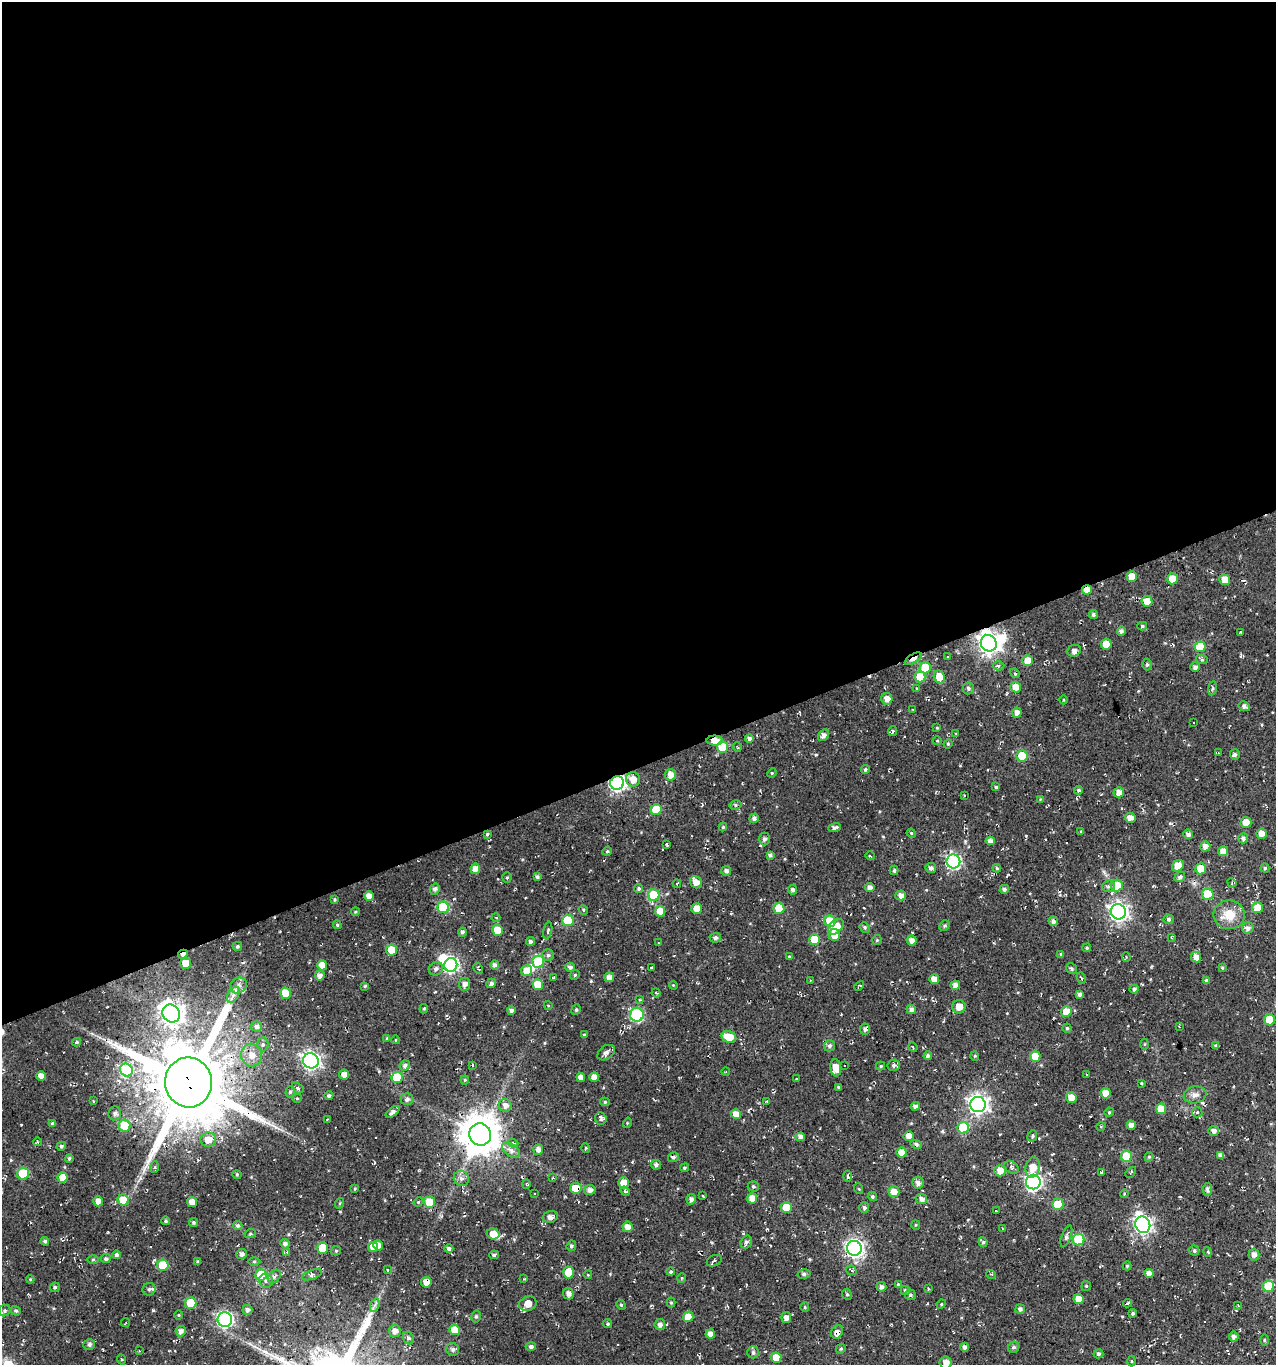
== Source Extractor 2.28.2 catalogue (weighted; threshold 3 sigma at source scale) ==
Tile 2 of 4 x 4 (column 2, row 1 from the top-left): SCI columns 1396-2669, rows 4090-5452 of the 5286 x 5452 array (HDU 1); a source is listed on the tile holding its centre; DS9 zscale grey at full resolution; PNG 1278 x 1367 px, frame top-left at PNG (2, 2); each listed source drawn as its Kron ellipse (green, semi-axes under 4 px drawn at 4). Shown black and unused: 56% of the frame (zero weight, under 2 of 3 exposures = <1% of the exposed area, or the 3 px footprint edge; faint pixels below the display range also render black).
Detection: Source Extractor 2.28.2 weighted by HDU 2 'WHT'; one run over the whole footprint, this tile lists its part. Background 0.0243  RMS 0.0089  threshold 0.04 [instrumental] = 3 sigma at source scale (4.5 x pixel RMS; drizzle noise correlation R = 1.50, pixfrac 1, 0.0396/0.0396 arcsec/px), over >= 5 px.
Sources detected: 448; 3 inside a brighter object's white glare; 14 cosmic-ray / hot-pixel residue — neither listed nor drawn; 6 inside a brighter listed object's ellipse — not listed separately; the other 425 listed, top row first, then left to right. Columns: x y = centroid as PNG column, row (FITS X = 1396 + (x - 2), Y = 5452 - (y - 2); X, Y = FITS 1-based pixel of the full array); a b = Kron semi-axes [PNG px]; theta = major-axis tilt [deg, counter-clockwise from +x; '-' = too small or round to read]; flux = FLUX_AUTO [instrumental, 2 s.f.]
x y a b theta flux
1132 577 5 5 - 12
1172 579 5 5 - 16
1225 580 5 5 - 8.8
1087 590 5 4 - 10
1147 601 5 5 - 14
1093 614 4 4 - 2.4
1142 626 5 4 - 1.4
1121 631 4 4 - 2.8
1240 632 3 2 - 0.8
989 643 8 7 - 570
1106 644 5 5 - 17
1200 647 5 5 - 26
1074 651 7 5 25 3.5
948 657 3 2 - 0.66
913 659 9 4 31 15
1202 660 6 4 -19 1.2
1028 661 5 5 - 12
1147 664 6 4 88 1.6
999 666 6 4 2 1.5
1195 667 5 4 - 3.2
925 668 5 5 - 28
1015 673 5 4 - 1.6
920 677 5 5 - 19
939 677 6 5 - 14
1016 687 5 5 - 8.6
916 688 3 2 - 1.1
968 688 6 5 - 2.1
1212 688 7 3 81 1.2
887 699 6 5 - 6.7
1064 700 4 3 - 0.74
1244 706 5 5 - 3.3
913 710 3 2 - 0.66
1017 713 5 4 - 5
1194 722 3 2 - 1.3
937 728 4 4 - 0.74
892 731 5 3 - 2.1
956 733 3 2 - 0.64
823 735 6 4 51 4.2
749 738 4 4 - 2.3
715 740 8 5 1 11
937 741 4 3 - 0.76
948 744 5 4 - 1
722 747 5 5 - 30
737 747 5 3 - 0.8
1218 753 3 2 - 0.78
1235 754 5 5 - 2.2
1022 756 5 5 - 37
865 770 4 4 - 1.4
772 773 5 4 - 0.98
670 775 6 5 - 7.5
633 779 7 7 - 8.5
617 783 7 6 - 240
996 787 4 4 - 1.3
1078 790 4 4 - 1.5
1119 792 5 5 - 6
964 795 2 2 - 0.7
1040 799 3 3 - 0.66
735 805 6 5 - 1.7
656 809 5 5 - 20
754 818 5 4 - 2.9
1130 818 5 5 - 5.4
1246 822 5 5 - 9.8
723 827 4 4 - 1.3
835 828 6 3 19 2.8
1081 832 4 4 - 0.86
911 833 5 3 - 0.86
487 834 3 3 - 2.5
1188 834 5 4 - 3.6
1261 834 5 5 - 8.1
1243 838 5 5 - 2.6
764 839 6 5 - 2.2
990 841 5 4 - 4
667 844 3 3 - 1.2
1205 846 5 5 - 5.2
607 851 5 4 - 1.1
1223 851 5 5 - 7.7
770 855 4 4 - 2.4
870 856 5 2 - 0.88
953 861 7 6 - 150
1178 866 6 5 - 9.8
931 868 5 5 - 3.3
997 868 4 3 - 1
1265 868 4 4 - 1.4
475 869 5 5 - 7.6
1201 869 5 5 - 16
894 870 5 4 - 1.5
726 871 5 5 - 3.2
537 877 4 3 - 1.7
1180 877 5 4 - 2.8
507 878 5 4 - 1.1
696 882 6 5 - 6.2
677 883 4 2 - 0.65
1232 883 5 4 - 1.1
1117 885 6 6 - 19
1108 886 6 5 - 2.3
639 888 4 4 - 1.5
870 888 4 4 - 3.9
435 889 5 5 - 2.8
1004 889 5 4 - 2.5
793 890 5 4 - 2.8
1208 894 6 5 - 39
654 895 6 5 - 48
901 895 5 5 - 5.4
369 896 5 4 - 7.1
335 900 4 4 - 1.1
443 907 6 6 - 60
697 908 5 5 - 7.9
779 908 5 5 - 24
1257 908 5 5 - 12
583 910 5 4 - 1
660 911 5 5 - 11
355 912 4 3 - 0.81
1118 912 8 7 - 360
1229 915 15 14 - 15
496 917 4 3 - 0.99
1168 919 5 5 - 2.2
568 920 5 5 - 39
830 921 6 5 - 29
1053 921 5 4 - 3.7
337 925 4 4 - 1.2
944 925 6 4 47 1.6
836 927 9 6 45 11
865 927 5 4 - 1.4
1248 928 6 5 - 3.6
497 930 5 5 - 21
548 931 9 4 80 1.4
462 932 4 4 - 2.3
834 935 6 5 - 9.3
1171 937 4 2 - 0.63
715 938 5 5 - 2.2
814 940 5 5 - 24
877 940 5 5 - 1.2
912 940 5 5 - 5.2
531 941 4 4 - 2.8
658 943 3 2 - 0.53
237 946 4 4 - 1.5
1087 948 4 4 - 1.1
391 950 5 5 - 24
183 954 5 3 - 3.4
1061 954 3 3 - 0.94
548 955 6 6 - 1.7
789 957 4 3 - 0.87
1126 957 4 4 - 1
1196 957 5 5 - 6.6
538 962 6 6 - 56
186 963 5 5 - 15
322 965 5 5 - 9.9
451 965 7 6 - 190
495 965 5 4 - 2.6
570 967 5 4 - 2.6
478 968 6 3 -62 1
651 968 3 2 - 0.79
1072 968 6 5 - 1.6
1222 968 4 4 - 0.89
436 969 7 6 - 3.1
526 970 5 5 - 8.3
575 975 5 4 - 1.2
320 976 5 5 - 4.1
554 977 3 2 - 0.78
609 977 5 4 - 5.7
1081 978 6 3 -62 1.3
934 979 5 5 - 8.8
810 980 2 2 - 0.49
1206 980 4 4 - 1.6
491 983 5 4 - 2.7
464 984 6 5 - 4.9
238 985 9 7 34 3.6
538 985 5 5 - 22
673 985 4 3 - 0.81
955 985 5 4 - 4.1
365 986 4 3 - 1.2
859 986 5 3 - 1.4
1134 989 4 4 - 2
286 993 5 5 - 26
656 993 4 3 - 0.97
1080 994 4 4 - 2.9
233 995 9 5 60 3.6
640 1000 3 3 - 0.92
548 1005 4 3 - 0.63
959 1007 6 6 - 7.4
424 1009 5 4 - 1.1
911 1009 5 4 - 3.4
511 1010 4 4 - 2.6
576 1010 5 4 - 1.4
1066 1011 5 5 - 12
171 1013 9 8 - 590
637 1015 7 7 - 89
1269 1020 5 5 - 21
257 1026 5 5 - 2.9
1179 1026 3 3 - 0.7
1067 1028 4 4 - 1.6
865 1029 5 5 - 3.1
584 1035 4 4 - 1.2
729 1037 7 5 -24 18
387 1038 4 3 - 1
396 1040 4 3 - 0.62
76 1042 4 4 - 1.6
263 1044 7 5 -90 2
1144 1044 5 3 - 0.87
829 1046 6 5 - 2.5
1216 1046 4 4 - 1.6
913 1047 5 3 - 0.74
606 1053 9 6 37 3.7
251 1055 11 10 - 8.4
928 1056 4 4 - 2.5
975 1056 4 4 - 0.92
1035 1056 5 5 - 17
311 1061 8 7 - 310
405 1065 5 5 - 2.6
472 1065 3 3 - 4.2
844 1065 3 3 - 2
894 1065 6 5 - 2.4
881 1066 4 4 - 1.1
836 1068 8 5 -83 10
126 1070 7 6 - 83
726 1072 4 3 - 0.86
1086 1074 3 3 - 4
344 1075 5 5 - 5.8
41 1076 5 4 - 5.9
397 1077 5 5 - 40
581 1077 4 4 - 5.3
594 1077 5 4 - 6.7
796 1079 3 2 - 0.73
465 1080 4 4 - 0.93
188 1082 25 23 -77 10000
1141 1083 4 4 - 0.85
839 1087 3 3 - 1.4
297 1088 7 4 -37 1.6
290 1092 6 4 74 1.6
1106 1093 5 5 - 8.4
1195 1095 11 8 10 4.9
329 1096 4 4 - 2.3
297 1098 5 4 - 0.9
1071 1098 5 5 - 12
407 1099 6 6 - 3.2
93 1101 3 3 - 0.73
767 1101 4 3 - 0.68
605 1102 5 4 - 1.4
505 1105 6 6 - 5.2
978 1105 8 7 - 390
915 1106 4 4 - 3.4
1161 1109 5 5 - 14
393 1112 8 4 37 3.3
1109 1112 5 4 - 1.1
1197 1112 5 5 - 1.3
115 1113 7 6 - 2.9
736 1114 5 5 - 9.7
327 1119 3 2 - 0.58
601 1119 6 5 - 3.3
627 1123 5 3 - 0.8
52 1124 4 3 - 2.1
1131 1125 4 4 - 4.9
124 1126 6 6 - 27
1101 1126 5 3 - 0.82
963 1128 6 5 - 41
1214 1131 5 5 - 3.9
480 1134 11 11 - 2600
909 1136 5 5 - 7.6
1032 1136 6 4 65 1.5
800 1137 5 4 - 4.6
208 1140 8 7 - 11
38 1142 4 2 - 0.71
513 1143 5 4 - 1.4
916 1144 6 4 -24 2.6
61 1146 5 4 - 1.6
586 1148 5 3 - 0.83
511 1150 10 6 -35 4.4
538 1150 5 5 - 4.8
902 1152 5 5 - 11
1221 1155 4 4 - 3.1
1127 1156 5 5 - 33
673 1157 5 5 - 2
1149 1157 5 4 - 1.2
69 1158 4 4 - 1.7
656 1165 5 5 - 2.5
155 1167 6 4 87 1.3
1012 1167 8 5 -34 2.7
1033 1167 10 7 80 11
684 1168 4 4 - 1.5
1000 1171 6 5 - 9
1101 1172 3 3 - 1.1
1131 1172 6 3 46 1.1
23 1174 6 5 - 47
237 1175 4 4 - 1
848 1176 5 2 - 1.3
63 1178 5 5 - 13
461 1178 8 7 - 3.6
552 1178 4 3 - 0.85
1033 1182 7 7 - 250
624 1183 5 5 - 16
918 1183 6 6 - 3.8
526 1184 4 4 - 1.1
753 1186 6 5 - 1.5
576 1188 5 5 - 20
355 1189 4 3 - 0.83
859 1189 5 3 - 0.77
1207 1189 7 4 83 2.6
590 1190 6 5 - 4
625 1191 5 4 - 1.3
894 1192 5 5 - 7.7
534 1194 3 2 - 1.1
1124 1194 4 3 - 0.78
703 1196 3 2 - 0.55
872 1196 5 4 - 1.7
752 1198 5 5 - 8.6
691 1199 5 4 - 3.4
921 1199 6 5 - 3.9
123 1200 5 5 - 17
98 1201 5 5 - 5.9
192 1202 5 5 - 7.6
418 1202 5 4 - 0.88
429 1202 5 5 - 20
340 1203 5 3 - 0.86
1058 1204 5 5 - 28
786 1207 5 5 - 22
864 1208 5 5 - 2.4
996 1211 3 2 - 0.67
550 1217 8 5 15 4.6
166 1221 4 4 - 1.4
193 1222 4 4 - 1.6
238 1225 5 4 - 1.9
916 1225 5 4 - 1
1143 1225 8 7 - 310
627 1227 5 5 - 6.1
1002 1229 3 2 - 0.63
250 1234 5 3 - 1.1
493 1234 6 5 - 10
1066 1236 11 4 70 2.9
1079 1240 6 5 - 57
45 1241 4 4 - 1.5
746 1242 6 5 - 2.4
983 1242 5 4 - 1.4
285 1244 5 4 - 2.6
378 1245 5 4 - 5
571 1246 5 4 - 1.9
373 1247 5 5 - 8.9
322 1248 5 5 - 29
854 1248 7 7 - 300
449 1249 4 4 - 2.5
336 1251 5 4 - 1.1
1194 1251 5 5 - 1.7
287 1252 3 3 - 3.3
1208 1252 5 3 - 0.98
242 1254 5 5 - 3.4
116 1255 4 4 - 1.8
494 1255 5 4 - 2.4
1254 1255 6 5 - 3.5
106 1259 5 4 - 1.9
93 1260 6 4 1 1.1
254 1261 6 4 0 1.2
714 1261 8 5 24 1.7
198 1262 4 4 - 1.6
163 1265 5 5 - 35
1127 1266 4 4 - 1.1
387 1270 3 3 - 0.74
851 1270 5 4 - 2.3
569 1272 6 5 - 20
671 1272 4 4 - 1.6
1149 1273 5 4 - 5.1
804 1274 6 5 - 1.7
991 1274 5 3 - 0.83
261 1275 5 5 - 35
312 1275 10 4 19 2.5
588 1275 4 3 - 0.57
274 1276 7 5 49 2.6
682 1278 5 3 - 0.76
30 1279 4 3 - 0.88
524 1279 3 3 - 0.8
266 1281 7 7 - 2.8
426 1282 5 5 - 9.3
898 1285 4 4 - 1.6
1086 1286 5 4 - 1.2
1268 1286 6 5 - 27
55 1287 5 4 - 1.5
881 1287 5 5 - 3
149 1289 7 6 - 2
928 1289 3 2 - 0.96
905 1291 4 4 - 1.8
568 1294 6 5 - 3.8
847 1294 6 4 -66 1.4
910 1295 5 5 - 1.7
1079 1299 5 5 - 9.3
191 1303 6 5 - 23
671 1303 5 4 - 1.1
1128 1303 4 3 - 1.6
528 1304 9 7 17 7.5
941 1304 5 4 - 1
375 1305 7 4 70 2.1
621 1305 5 4 - 1.1
1238 1305 4 3 - 0.81
805 1307 5 4 - 0.99
1020 1309 5 5 - 2.7
247 1310 5 5 - 3.1
5 1311 6 5 - 1.6
16 1311 5 4 - 1.9
1133 1313 4 4 - 1.7
179 1315 5 3 - 0.84
476 1316 6 5 - 1.6
688 1317 5 5 - 15
786 1318 5 5 - 4.4
225 1319 7 7 - 190
126 1322 4 2 - 0.82
608 1324 4 4 - 1.4
660 1325 5 5 - 3.5
455 1330 5 5 - 14
181 1331 5 5 - 3.9
395 1331 6 6 - 5.5
837 1332 7 5 55 4.7
710 1334 4 4 - 5.2
1234 1337 5 4 - 3.1
408 1338 6 5 - 2.1
1264 1340 5 4 - 1
89 1344 6 5 - 2.2
531 1347 5 4 - 2.4
965 1347 4 4 - 3.7
1014 1347 6 5 - 1.8
453 1349 6 6 - 2.7
841 1349 5 4 - 1.3
139 1351 2 2 - 0.6
753 1352 6 5 - 2.4
1098 1354 5 4 - 1.7
776 1358 5 5 - 12
121 1359 5 2 - 0.86
1132 1361 5 3 - 0.78
946 1363 6 6 - 6
Overlapping masked pixels (flux is a lower limit): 13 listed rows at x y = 1087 590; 989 643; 913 659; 715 740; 617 783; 183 954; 188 1082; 480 1134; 916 1144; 576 1188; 854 1248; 426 1282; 837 1332
Isophote crosses this tile's border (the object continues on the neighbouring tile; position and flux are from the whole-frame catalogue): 2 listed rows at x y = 1269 1020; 946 1363